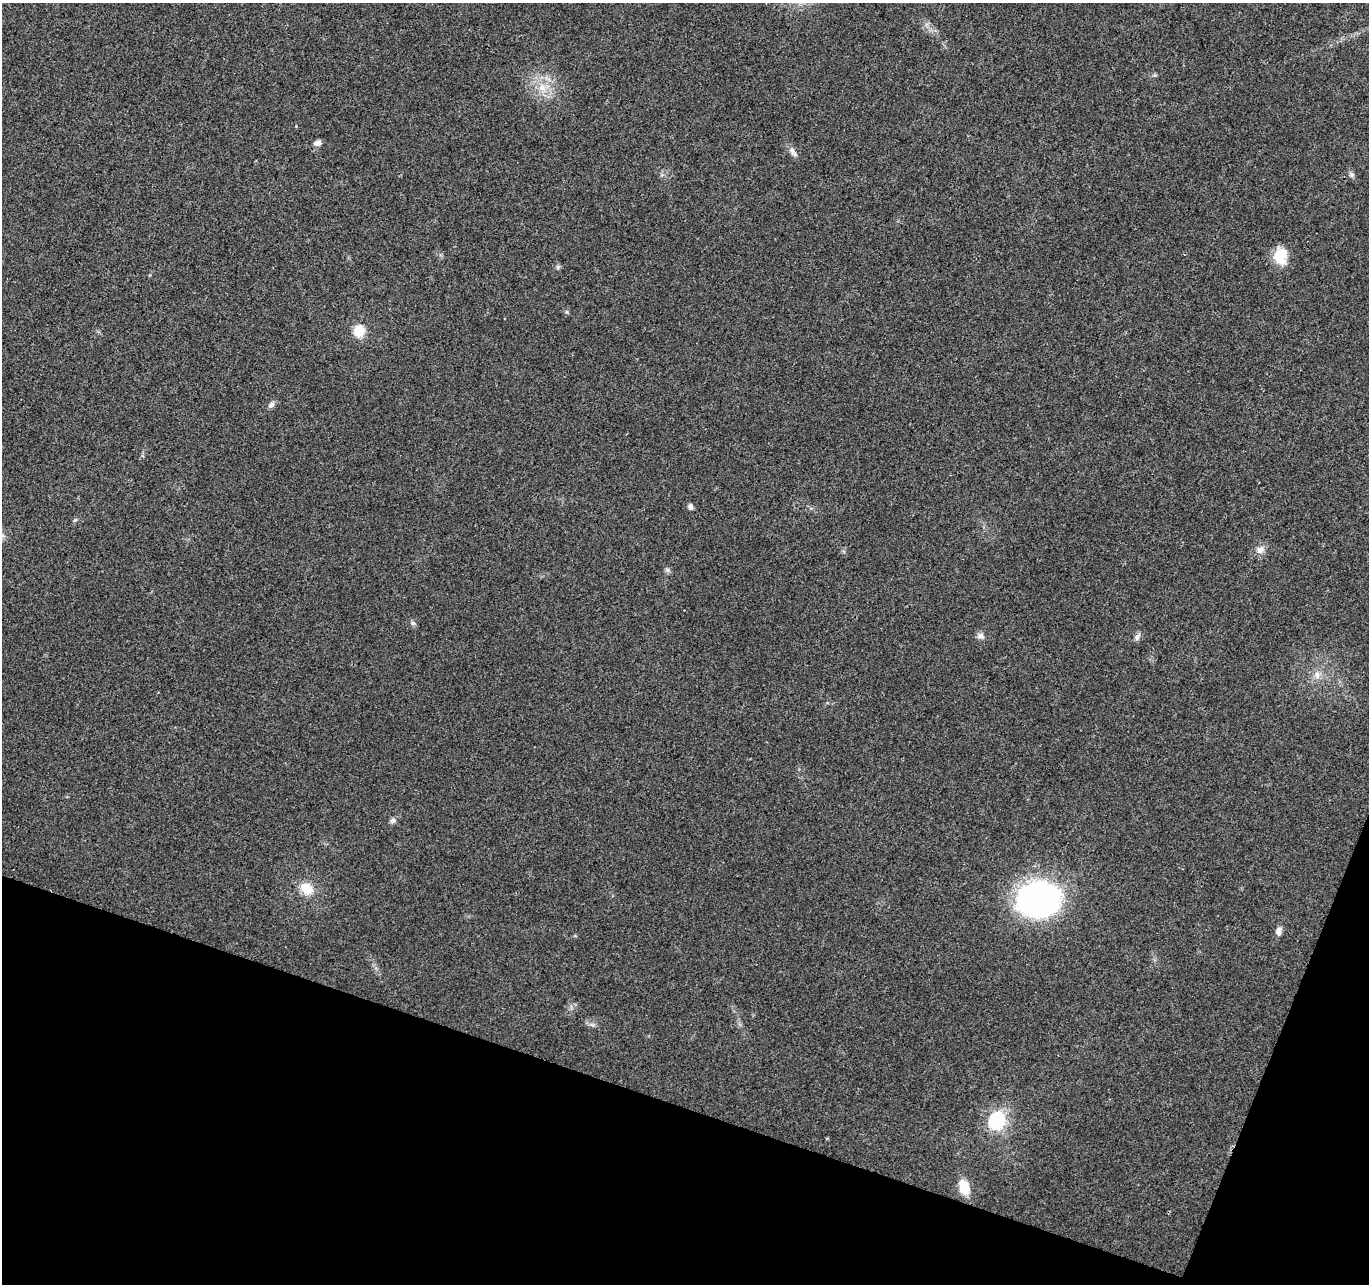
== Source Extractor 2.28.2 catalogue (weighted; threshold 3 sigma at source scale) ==
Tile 15 of 4 x 4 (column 3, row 4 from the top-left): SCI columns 2734-4100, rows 214-1495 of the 5476 x 5619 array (HDU 1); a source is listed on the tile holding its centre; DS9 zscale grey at full resolution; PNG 1371 x 1286 px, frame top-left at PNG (2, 3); no overlay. Shown black and unused: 17% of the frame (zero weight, under 3 of 4 exposures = <1% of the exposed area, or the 3 px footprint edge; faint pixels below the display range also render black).
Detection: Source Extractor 2.28.2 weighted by HDU 2 'WHT'; one run over the whole footprint, this tile lists its part. Background 0.0267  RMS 0.0031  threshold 0.0138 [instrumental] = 3 sigma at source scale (4.5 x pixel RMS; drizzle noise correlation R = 1.50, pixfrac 1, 0.0396/0.0396 arcsec/px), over >= 5 px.
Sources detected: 24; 1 inside a brighter object's white glare — not listed; the other 23 listed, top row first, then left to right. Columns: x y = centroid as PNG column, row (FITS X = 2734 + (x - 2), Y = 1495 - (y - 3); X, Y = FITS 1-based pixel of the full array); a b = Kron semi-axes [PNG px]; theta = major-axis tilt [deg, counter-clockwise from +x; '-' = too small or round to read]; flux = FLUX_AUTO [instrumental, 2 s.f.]
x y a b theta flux
542 87 12 10 -46 3.5
296 126 3 3 - 0.2
318 143 8 6 12 1.5
792 150 16 6 -71 1.4
1351 175 7 6 - 0.75
1280 256 20 15 88 7.3
558 267 7 4 72 0.5
359 331 12 11 - 6.3
271 405 8 6 41 1.1
691 507 5 5 - 1.3
1260 550 12 9 23 2.1
667 570 7 5 -44 0.7
413 623 7 5 -20 0.69
981 636 10 8 -24 1.2
1137 637 12 5 66 1
1317 675 11 7 -83 1.8
393 820 8 6 32 0.96
307 889 15 12 -41 6
1037 898 37 34 31 91
1279 931 9 7 74 1.6
592 1024 7 4 -19 0.7
997 1121 8 7 - 44
964 1187 13 9 -73 7.5